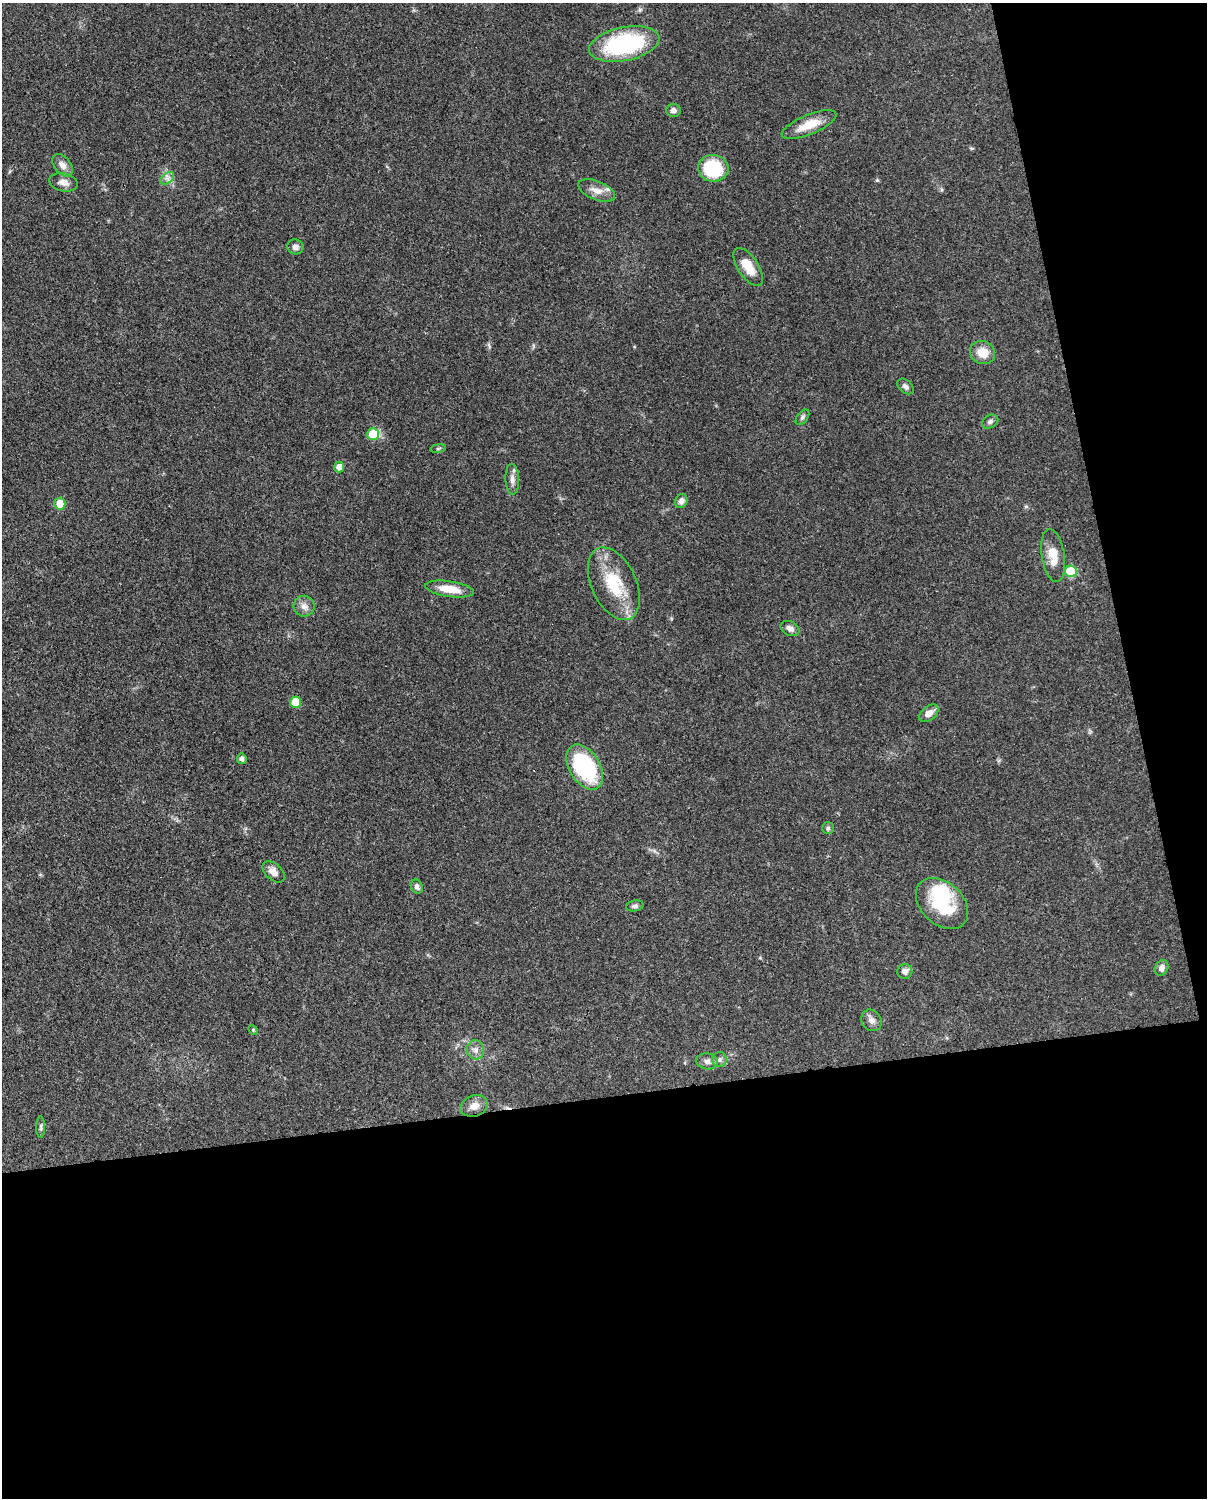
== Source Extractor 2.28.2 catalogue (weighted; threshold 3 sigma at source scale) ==
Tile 12 of 4 x 3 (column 4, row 3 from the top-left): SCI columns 3711-4915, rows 272-1767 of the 5006 x 4913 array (HDU 1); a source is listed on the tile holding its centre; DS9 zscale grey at full resolution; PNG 1209 x 1500 px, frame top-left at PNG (2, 3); each listed source drawn as its Kron ellipse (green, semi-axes under 4 px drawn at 4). Shown black and unused: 33% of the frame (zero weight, under 3 of 4 exposures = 7% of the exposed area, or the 3 px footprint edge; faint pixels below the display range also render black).
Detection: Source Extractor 2.28.2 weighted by HDU 2 'WHT'; one run over the whole footprint, this tile lists its part. Background 0.0959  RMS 0.004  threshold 0.018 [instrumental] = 3 sigma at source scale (4.5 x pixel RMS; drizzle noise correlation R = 1.50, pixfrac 1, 0.05/0.05 arcsec/px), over >= 5 px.
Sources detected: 45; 1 inside a brighter object's white glare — neither listed nor drawn; the other 44 listed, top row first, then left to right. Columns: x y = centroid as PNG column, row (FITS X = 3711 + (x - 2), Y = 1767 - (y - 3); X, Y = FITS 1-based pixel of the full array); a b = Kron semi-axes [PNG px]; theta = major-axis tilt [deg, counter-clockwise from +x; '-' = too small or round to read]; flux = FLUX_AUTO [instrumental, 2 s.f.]
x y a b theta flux
624 44 36 16 11 47
673 110 7 6 - 1.5
809 125 29 10 22 8.1
63 165 13 8 -52 2.4
713 168 15 13 -7 19
167 178 8 5 37 1.4
63 182 14 9 -12 2.8
597 191 19 9 -21 4.3
295 247 8 7 - 1.7
748 267 22 10 -56 8.1
983 352 13 11 -24 6.1
905 386 9 6 -42 1.3
802 417 9 5 54 0.91
990 422 9 6 33 1.1
373 434 6 6 - 15
438 448 8 4 9 0.65
339 467 5 5 - 2.8
512 479 15 6 -88 2.3
681 501 7 6 - 1.9
60 504 6 5 - 7
1053 556 27 11 -81 7.2
1071 571 6 5 - 20
614 584 38 22 -65 19
450 589 24 8 -8 7.2
304 606 10 10 - 2.6
790 628 10 7 -28 1.9
295 702 5 5 - 9.5
929 713 11 7 38 3.2
242 759 5 4 - 1.5
585 767 25 15 -58 40
828 828 6 6 - 0.75
274 872 13 8 -42 2.9
417 887 7 6 - 1.4
942 903 30 21 -43 23
635 906 9 5 12 1
1161 968 8 6 62 1.9
905 971 7 7 - 2
871 1020 11 9 -54 2.1
253 1030 5 4 - 0.45
476 1050 10 8 -78 2.1
719 1060 7 7 - 1.2
707 1061 11 8 -11 1.8
474 1106 14 10 20 3.5
41 1127 11 4 90 0.79
Overlapping masked pixels (flux is a lower limit): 1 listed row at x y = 585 767